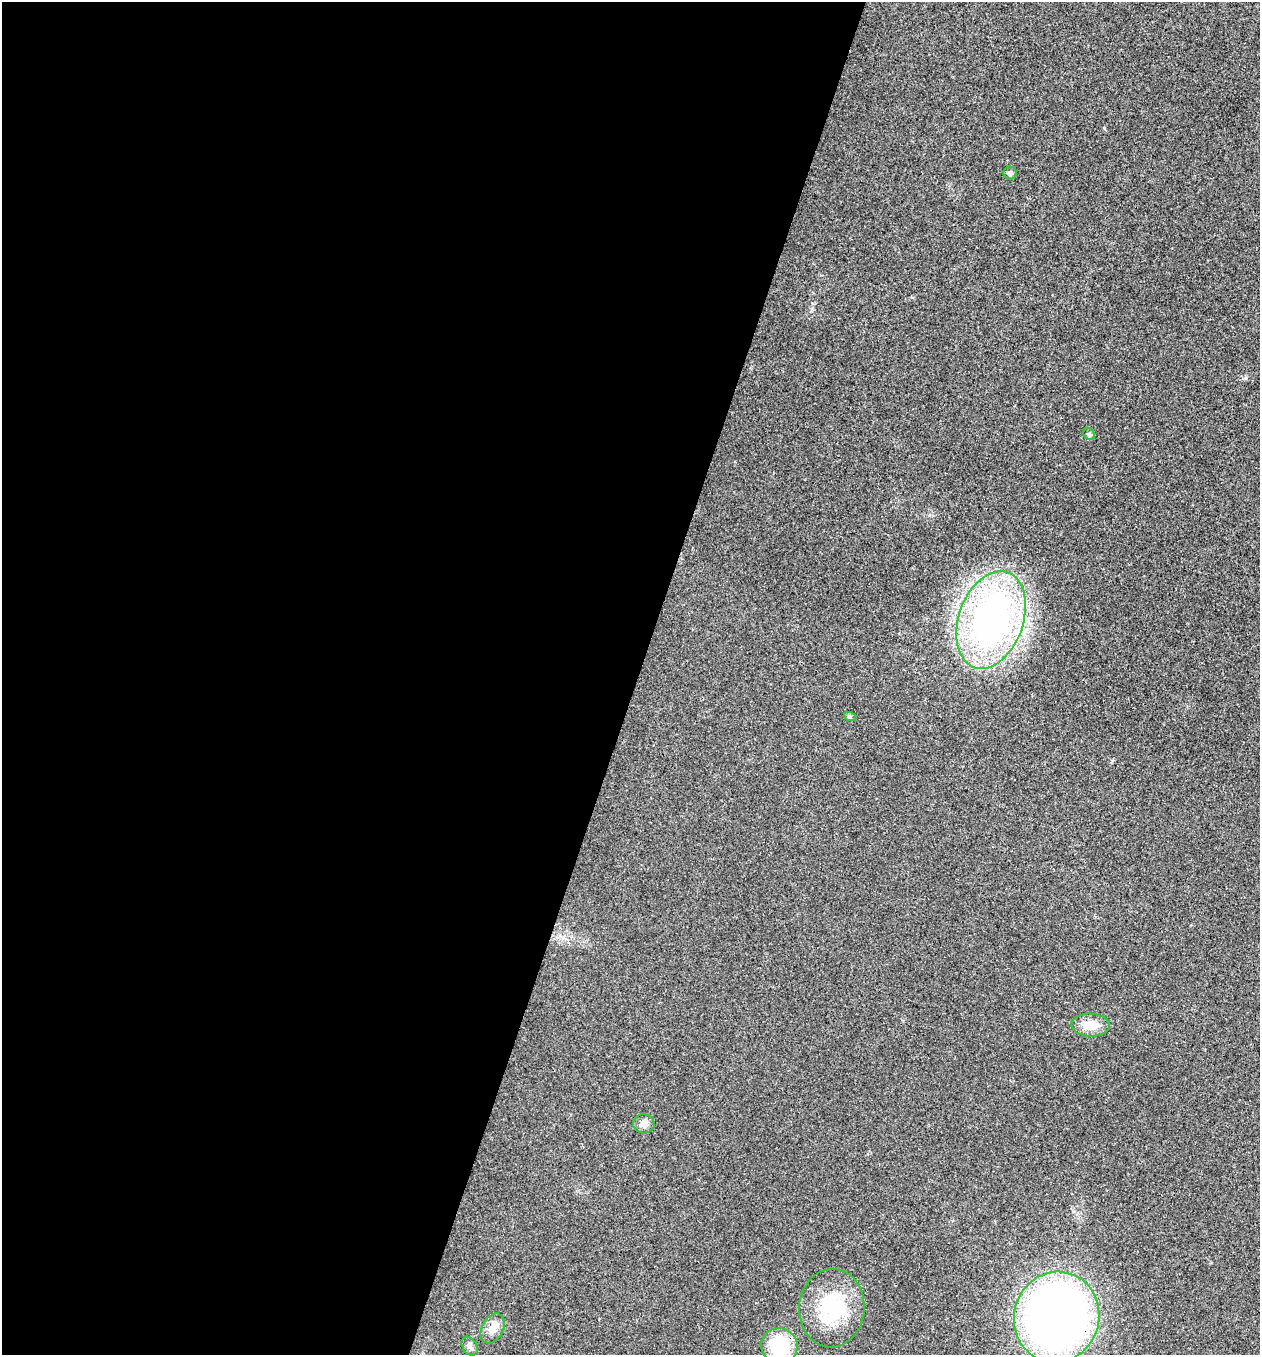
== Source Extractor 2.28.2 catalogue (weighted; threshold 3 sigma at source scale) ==
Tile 5 of 4 x 4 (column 1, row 2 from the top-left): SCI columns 137-1394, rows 2713-4065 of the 5434 x 5422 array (HDU 1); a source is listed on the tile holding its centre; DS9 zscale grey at full resolution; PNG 1262 x 1357 px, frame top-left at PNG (2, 2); each listed source drawn as its Kron ellipse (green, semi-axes under 4 px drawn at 4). Shown black and unused: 51% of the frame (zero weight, under 3 of 4 exposures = <1% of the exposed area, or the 3 px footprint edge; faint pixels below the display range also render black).
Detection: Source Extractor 2.28.2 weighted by HDU 2 'WHT'; one run over the whole footprint, this tile lists its part. Background 0.0243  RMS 0.0053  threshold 0.0238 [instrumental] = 3 sigma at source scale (4.5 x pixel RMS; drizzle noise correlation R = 1.50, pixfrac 1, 0.05/0.05 arcsec/px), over >= 5 px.
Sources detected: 11; all 11 listed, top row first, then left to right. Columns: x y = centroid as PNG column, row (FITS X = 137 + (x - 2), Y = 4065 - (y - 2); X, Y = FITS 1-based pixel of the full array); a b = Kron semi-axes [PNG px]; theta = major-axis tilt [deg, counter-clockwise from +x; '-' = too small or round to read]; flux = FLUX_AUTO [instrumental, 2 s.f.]
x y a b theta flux
1010 173 6 6 - 1.7
1089 434 6 5 - 0.99
991 620 50 32 71 200
850 717 6 4 -19 0.81
1090 1025 19 11 -2 8
644 1124 10 9 - 3.5
832 1308 39 33 86 39
1057 1317 46 42 75 400
493 1328 16 10 62 5.1
470 1346 10 7 -58 2.1
779 1346 18 17 - 28
Overlapping masked pixels (flux is a lower limit): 1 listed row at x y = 1057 1317
Isophote crosses this tile's border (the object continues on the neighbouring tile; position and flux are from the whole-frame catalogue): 1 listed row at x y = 779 1346
Unlisted compact peaks at least as high as the median listed source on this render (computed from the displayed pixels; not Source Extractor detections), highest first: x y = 1246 378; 912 297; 812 309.